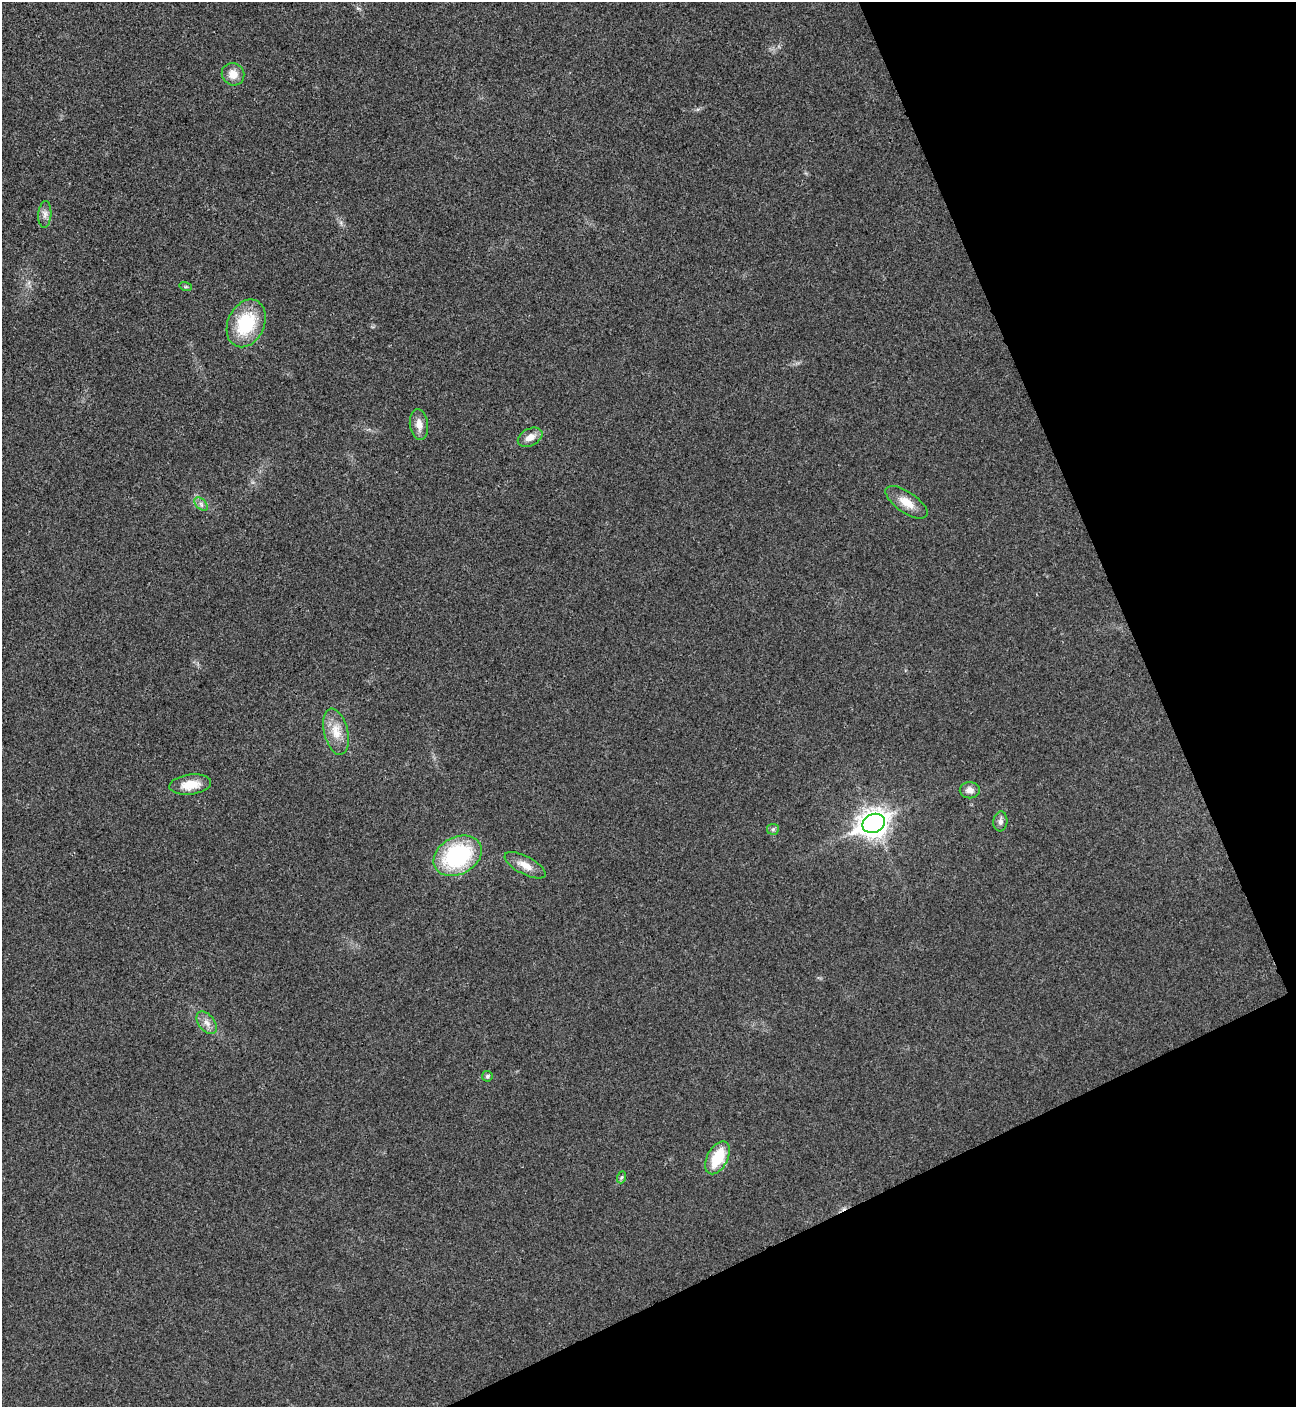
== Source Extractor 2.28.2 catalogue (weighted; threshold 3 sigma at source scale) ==
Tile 12 of 4 x 4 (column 4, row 3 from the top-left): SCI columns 4176-5469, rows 1411-2815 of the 5625 x 5635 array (HDU 1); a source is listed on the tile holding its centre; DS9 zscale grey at full resolution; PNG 1298 x 1409 px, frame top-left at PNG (2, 2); each listed source drawn as its Kron ellipse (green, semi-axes under 4 px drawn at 4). Shown black and unused: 22% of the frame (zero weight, under 3 of 4 exposures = <1% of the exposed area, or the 3 px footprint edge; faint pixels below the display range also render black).
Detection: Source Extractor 2.28.2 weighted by HDU 2 'WHT'; one run over the whole footprint, this tile lists its part. Background 0.0197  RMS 0.0056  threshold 0.025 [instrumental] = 3 sigma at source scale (4.5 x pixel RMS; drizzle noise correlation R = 1.50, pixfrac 1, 0.05/0.05 arcsec/px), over >= 5 px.
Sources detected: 20; all 20 listed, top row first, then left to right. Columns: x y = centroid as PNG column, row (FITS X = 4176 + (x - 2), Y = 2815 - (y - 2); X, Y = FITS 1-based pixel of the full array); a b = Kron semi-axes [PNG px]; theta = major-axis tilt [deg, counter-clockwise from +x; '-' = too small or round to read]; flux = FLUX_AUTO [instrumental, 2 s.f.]
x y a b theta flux
233 74 11 11 - 6.2
45 214 13 6 86 2.6
186 287 6 4 -17 0.7
246 323 25 18 65 30
419 424 15 9 -82 5
530 437 13 8 27 4.8
907 502 24 10 -34 8
201 504 8 5 -46 1.6
336 732 23 12 -76 9.3
190 785 21 10 7 9.7
970 790 10 8 -1 3.5
1000 821 10 7 84 2.2
874 823 11 9 24 580
773 829 6 5 - 1.1
458 856 25 18 28 58
525 865 23 9 -28 6.2
207 1023 13 8 -51 3.7
487 1076 5 5 - 0.99
718 1158 18 10 61 19
622 1177 6 4 70 0.95